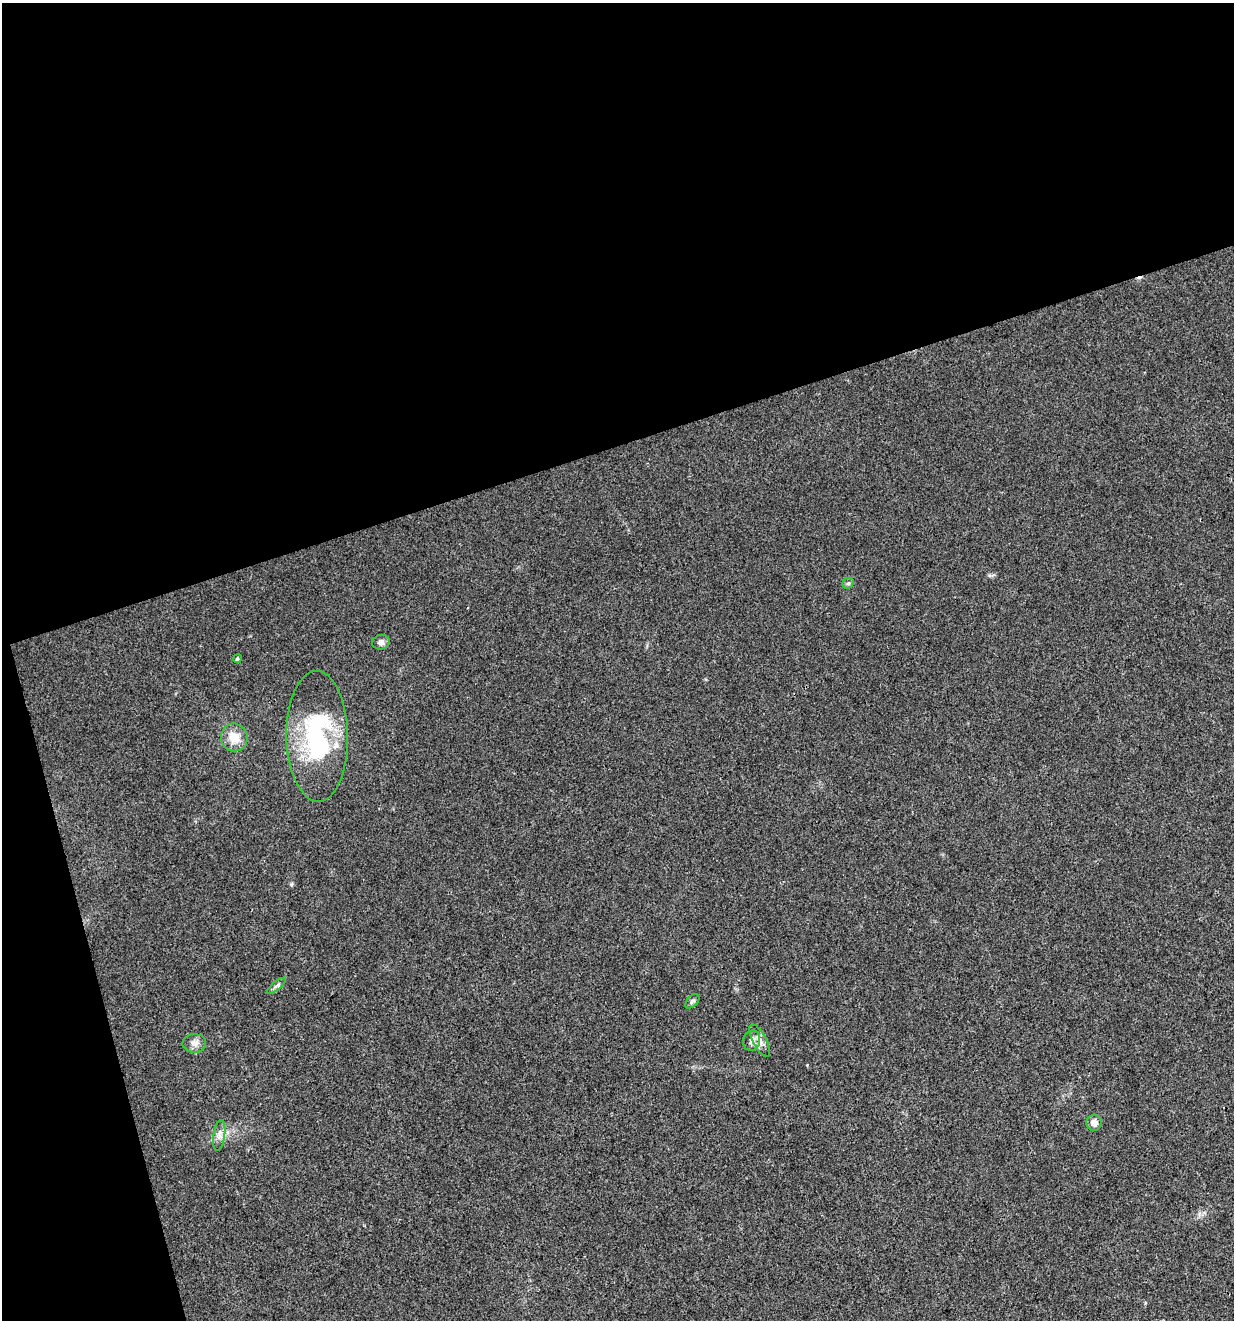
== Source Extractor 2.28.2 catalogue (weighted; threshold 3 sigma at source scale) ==
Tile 1 of 2 x 2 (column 1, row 1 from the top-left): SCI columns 38-1269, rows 1320-2637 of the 2554 x 2637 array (HDU 1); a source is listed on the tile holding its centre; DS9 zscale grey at full resolution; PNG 1236 x 1322 px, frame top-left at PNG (2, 3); each listed source drawn as its Kron ellipse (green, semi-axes under 4 px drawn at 4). Shown black and unused: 38% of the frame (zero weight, under 3 of 4 exposures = <1% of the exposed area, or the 3 px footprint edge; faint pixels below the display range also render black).
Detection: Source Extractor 2.28.2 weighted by HDU 2 'WHT'; one run over the whole footprint, this tile lists its part. Background 0.0206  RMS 0.0044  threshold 0.0199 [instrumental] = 3 sigma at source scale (4.5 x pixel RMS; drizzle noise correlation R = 1.50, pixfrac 1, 0.0396/0.0396 arcsec/px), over >= 5 px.
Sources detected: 13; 1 cosmic-ray / hot-pixel residue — neither listed nor drawn; the other 12 listed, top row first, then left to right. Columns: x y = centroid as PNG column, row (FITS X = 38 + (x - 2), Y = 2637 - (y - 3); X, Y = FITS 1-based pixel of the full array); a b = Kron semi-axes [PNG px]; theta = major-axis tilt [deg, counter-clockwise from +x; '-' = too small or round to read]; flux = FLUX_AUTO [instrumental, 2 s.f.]
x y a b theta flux
848 583 6 5 - 0.75
381 642 9 7 15 2
237 659 4 4 - 0.85
317 736 65 30 -89 54
234 737 14 13 - 6.8
276 986 11 4 40 1.1
692 1001 8 5 46 1
760 1040 18 6 -63 2.9
752 1041 10 8 77 2.2
194 1043 12 9 1 2.6
1094 1123 8 8 - 2.9
219 1135 15 6 82 2.3